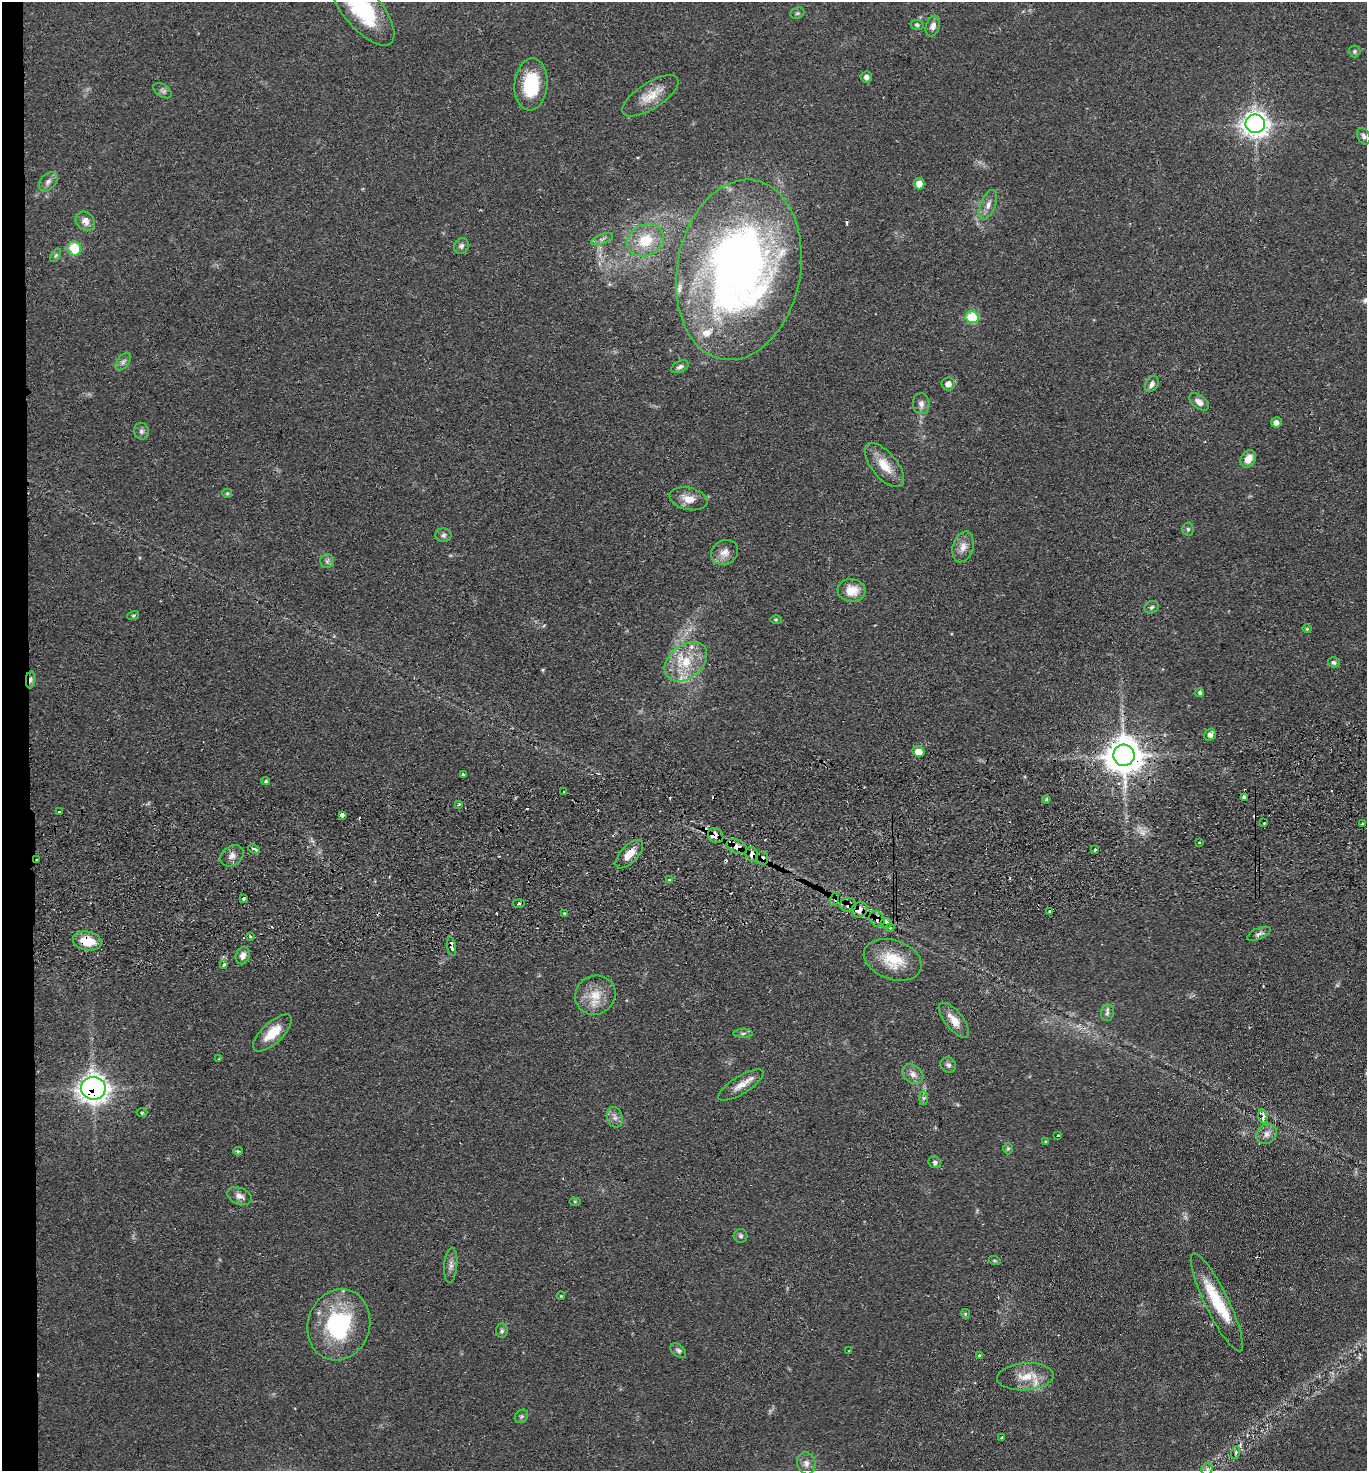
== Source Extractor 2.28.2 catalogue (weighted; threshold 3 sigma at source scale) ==
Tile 4 of 3 x 3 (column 1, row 2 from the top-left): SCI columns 124-1488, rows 1522-2990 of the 4380 x 4515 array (HDU 1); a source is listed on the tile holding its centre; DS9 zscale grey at full resolution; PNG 1369 x 1473 px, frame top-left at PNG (2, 2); each listed source drawn as its Kron ellipse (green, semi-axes under 4 px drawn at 4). Shown black and unused: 2% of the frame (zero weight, under 2 of 3 exposures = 3% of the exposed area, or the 3 px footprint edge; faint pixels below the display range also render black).
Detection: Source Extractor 2.28.2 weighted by HDU 2 'WHT'; one run over the whole footprint, this tile lists its part. Background 0.0543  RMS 0.0061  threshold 0.0275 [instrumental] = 3 sigma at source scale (4.5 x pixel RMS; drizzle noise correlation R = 1.50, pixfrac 1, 0.05/0.05 arcsec/px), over >= 5 px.
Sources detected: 146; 13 cosmic-ray / hot-pixel residue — neither listed nor drawn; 5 inside a brighter listed object's ellipse — not listed separately; the other 128 listed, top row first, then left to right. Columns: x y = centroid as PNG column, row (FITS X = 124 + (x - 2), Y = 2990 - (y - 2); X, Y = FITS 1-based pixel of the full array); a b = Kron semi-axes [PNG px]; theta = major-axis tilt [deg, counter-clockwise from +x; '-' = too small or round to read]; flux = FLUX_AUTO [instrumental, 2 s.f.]
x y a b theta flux
361 8 46 19 -50 56
797 13 7 5 20 1.2
917 25 6 5 - 1.2
933 26 10 6 71 3.3
1354 52 6 6 - 1.2
866 77 5 5 - 2.5
531 84 26 16 85 32
163 91 10 6 -35 1.7
650 96 32 13 33 12
1255 124 9 9 - 530
1364 136 9 6 -64 2
48 182 11 7 46 2.7
919 184 5 5 - 5.9
988 205 15 7 69 4.3
85 221 10 8 -45 4.3
602 239 11 5 22 2.1
646 240 19 15 26 19
461 246 8 7 - 2.1
74 249 7 6 - 25
56 255 7 4 58 1.1
739 270 91 62 79 430
972 317 7 6 - 28
123 361 10 5 53 2.2
680 367 9 5 27 1.8
948 384 7 6 - 3.5
1152 384 8 6 55 2.8
1199 402 11 6 -37 3.7
921 404 10 8 -87 3
1276 422 5 5 - 2.5
141 431 8 7 - 2.1
1248 459 9 7 56 7
884 465 26 12 -50 12
227 493 5 5 - 0.83
688 499 19 11 -13 7.7
1188 529 7 5 -87 1.2
443 535 8 7 - 1.9
963 547 16 10 74 5.7
725 552 14 11 30 5.6
327 561 7 7 - 1.8
852 590 14 11 -5 11
1152 607 7 6 - 1.5
133 616 6 4 17 0.85
776 619 5 3 - 0.67
1307 629 4 4 - 0.71
686 662 24 16 38 20
1334 662 6 5 - 1.7
31 680 8 4 85 2.1
1200 692 4 4 - 1.2
1210 735 6 5 - 3
919 752 6 5 - 8.4
1124 755 10 10 - 1400
463 775 3 3 - 1.5
266 781 4 4 - 0.86
564 792 3 2 - 0.85
1244 797 4 4 - 3.9
1046 799 4 3 - 0.81
459 805 4 3 - 1.1
59 811 3 2 - 0.8
342 815 4 3 - 4.3
1264 823 3 3 - 1.1
1363 823 3 3 - 4.3
716 836 8 7 - 5.1
1199 843 3 2 - 0.85
737 847 11 7 -24 6.6
254 849 6 3 -22 2.7
1095 849 3 3 - 3.4
629 854 18 8 47 8.2
752 854 7 6 - 5.7
232 856 12 9 35 4.1
762 858 6 6 - 2.4
37 860 3 2 - 1.1
669 879 3 3 - 0.82
243 899 3 3 - 4.6
835 899 6 4 72 1.1
519 904 6 3 9 0.84
848 905 8 7 - 3.2
859 910 8 7 - 6
1049 911 3 3 - 1.4
564 913 3 3 - 3.4
877 919 8 7 - 4.2
886 923 5 5 - 4.5
890 928 4 4 - 0.87
1259 934 12 5 24 2.2
250 936 4 3 - 0.67
87 941 14 9 -11 15
451 946 10 3 -80 3.9
243 956 9 7 68 3.8
893 960 30 19 -19 20
223 965 4 3 - 1.1
595 995 21 19 34 13
1107 1013 8 6 77 1.8
954 1020 21 9 -51 7.9
272 1033 24 10 43 13
743 1033 10 4 1 1.3
219 1059 3 2 - 0.55
948 1065 8 7 - 1.9
913 1074 11 8 -38 3.9
741 1085 26 9 32 7.2
93 1088 12 11 - 470
924 1098 7 4 90 1.3
142 1113 5 3 - 0.68
615 1117 10 7 -73 2.9
1263 1117 7 4 -76 5.5
1267 1134 11 9 40 4
1058 1136 3 3 - 3
1046 1142 4 3 - 0.67
1008 1149 6 5 - 1.1
238 1151 5 3 - 1.1
935 1162 6 5 - 1.6
239 1196 13 8 -22 3.5
575 1201 6 4 0 0.63
741 1236 7 7 - 1.6
995 1261 6 3 -18 0.69
451 1265 17 6 85 3.2
561 1296 4 3 - 0.51
1217 1302 54 11 -64 26
965 1314 5 4 - 0.69
339 1325 36 31 73 65
502 1331 7 5 87 1.5
678 1351 9 6 -41 1.6
849 1351 3 2 - 0.67
979 1356 3 3 - 1.7
1025 1377 28 13 4 12
521 1416 7 6 - 1.4
1002 1438 3 3 - 8
1236 1453 6 4 71 1
806 1463 11 9 -73 3.6
1207 1469 6 5 - 1.3
Overlapping masked pixels (flux is a lower limit): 16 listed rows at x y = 739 270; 31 680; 1124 755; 716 836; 737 847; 752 854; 762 858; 37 860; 835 899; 848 905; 859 910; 877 919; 886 923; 87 941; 451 946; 93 1088
Isophote crosses this tile's border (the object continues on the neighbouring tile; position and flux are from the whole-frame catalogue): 1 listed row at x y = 361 8